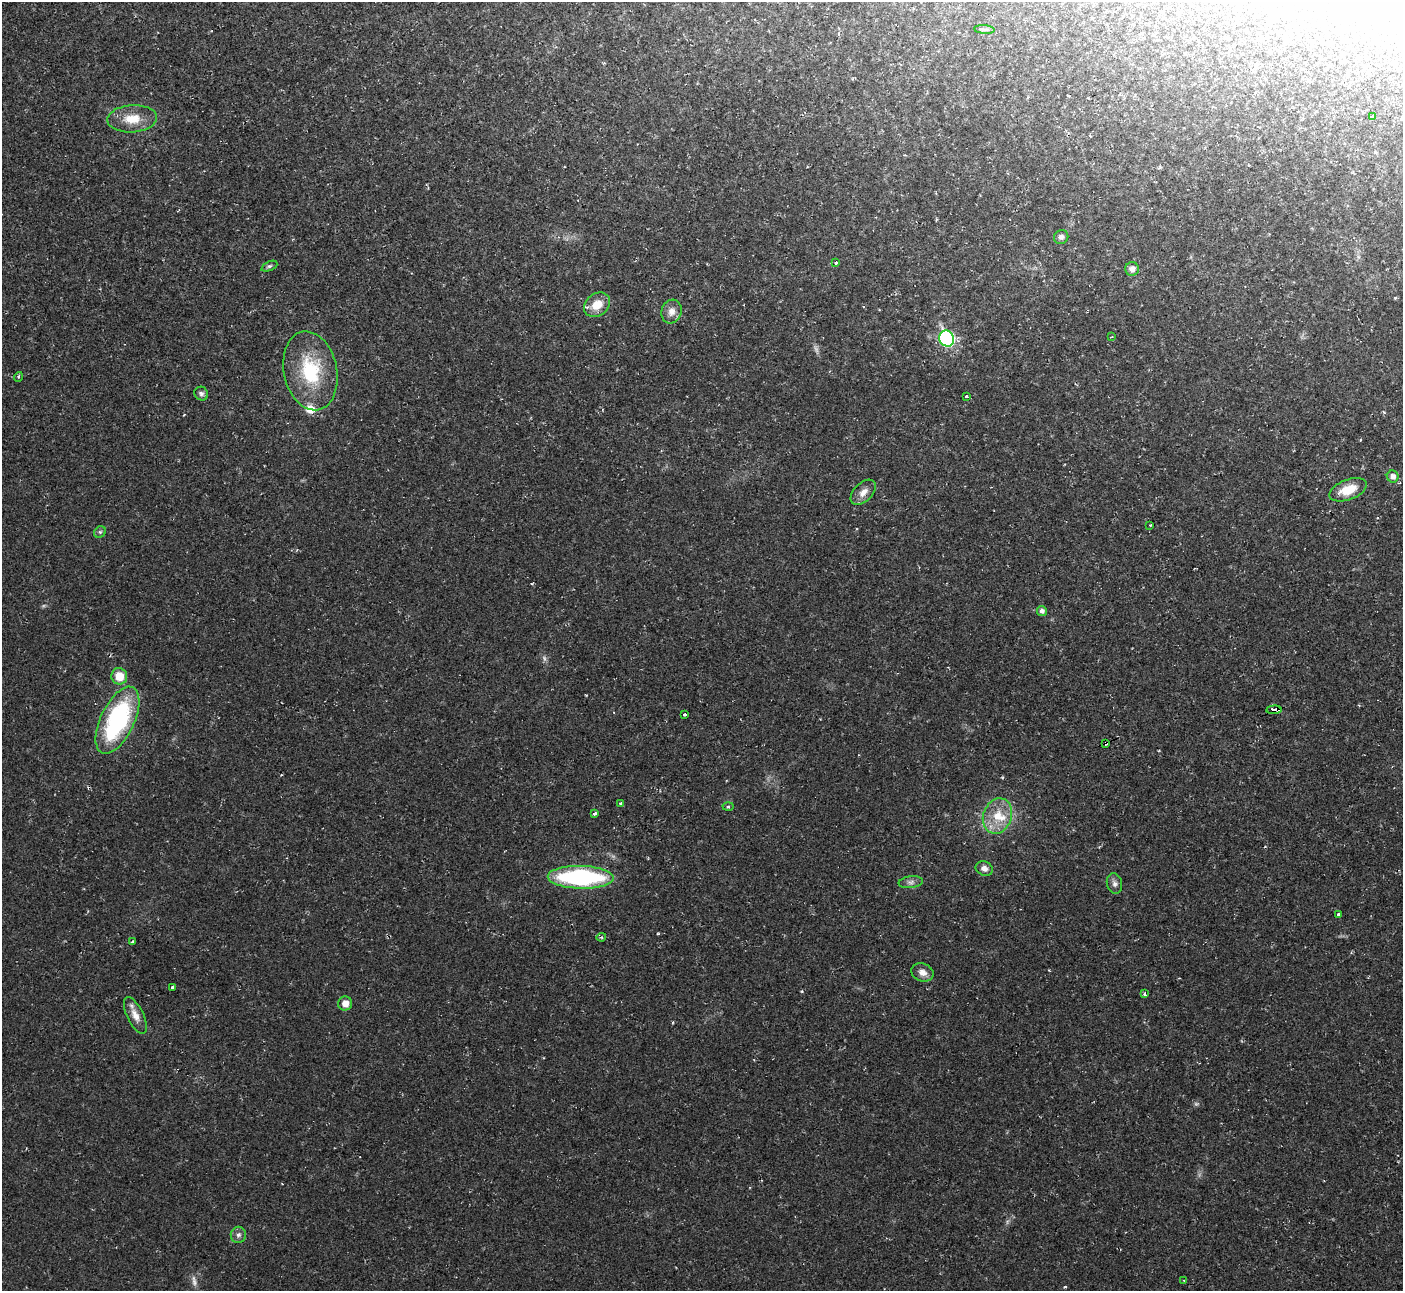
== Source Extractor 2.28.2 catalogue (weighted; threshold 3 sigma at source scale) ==
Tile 10 of 4 x 4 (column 2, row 3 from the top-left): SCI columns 1401-2801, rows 1440-2728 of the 5602 x 5589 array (HDU 1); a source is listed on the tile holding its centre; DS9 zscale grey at full resolution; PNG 1405 x 1293 px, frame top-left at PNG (2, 2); each listed source drawn as its Kron ellipse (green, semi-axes under 4 px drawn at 4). Shown black and unused: <1% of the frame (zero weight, under 2 of 3 exposures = <1% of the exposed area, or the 3 px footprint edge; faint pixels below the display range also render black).
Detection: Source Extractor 2.28.2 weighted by HDU 2 'WHT'; one run over the whole footprint, this tile lists its part. Background 0.0237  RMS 0.0063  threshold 0.0283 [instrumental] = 3 sigma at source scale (4.5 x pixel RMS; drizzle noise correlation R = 1.50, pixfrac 1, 0.05/0.05 arcsec/px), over >= 5 px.
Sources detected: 52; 4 too faint to see at this stretch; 2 cosmic-ray / hot-pixel residue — neither listed nor drawn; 2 inside a brighter listed object's ellipse — not listed separately; the other 44 listed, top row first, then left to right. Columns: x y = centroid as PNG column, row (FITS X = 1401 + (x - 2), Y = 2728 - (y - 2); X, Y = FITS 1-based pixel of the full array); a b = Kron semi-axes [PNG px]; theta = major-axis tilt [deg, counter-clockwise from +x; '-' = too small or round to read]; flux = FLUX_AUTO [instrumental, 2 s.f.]
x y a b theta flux
984 29 10 4 -5 1.5
1372 117 4 3 - 1.9
132 119 25 13 3 14
1061 237 7 7 - 2.2
836 263 3 3 - 2.2
269 266 8 4 24 1.3
1132 269 7 7 - 3.6
597 305 14 11 37 11
671 311 12 10 72 5.2
1111 337 3 3 - 0.86
947 338 8 7 - 110
310 371 40 26 -78 42
18 377 5 3 - 0.7
201 394 7 6 - 1.8
966 396 3 3 - 4.9
1393 476 6 5 - 3.6
1348 490 20 10 21 13
863 492 15 9 45 5.2
1150 525 3 3 - 0.58
100 532 6 5 - 1.2
1042 611 5 5 - 2.4
119 676 8 8 - 11
1274 710 7 3 4 20
684 715 3 3 - 2.7
117 720 36 17 64 89
1106 743 4 3 - 4.9
620 803 3 3 - 1.7
728 806 5 3 - 0.82
595 814 4 3 - 2.2
997 816 18 14 70 14
984 868 9 7 -22 3.4
581 877 33 11 -1 90
911 882 12 6 7 2.5
1114 884 10 7 -77 2.7
1338 914 3 3 - 7.5
601 937 4 4 - 0.95
133 942 3 3 - 2.6
922 972 11 9 -21 4.3
173 987 4 3 - 3.3
1144 994 4 3 - 1.7
345 1003 7 7 - 5.1
135 1015 20 8 -64 6.3
238 1235 8 7 - 2.4
1184 1280 2 2 - 0.5
Overlapping masked pixels (flux is a lower limit): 2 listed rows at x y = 1274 710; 1106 743